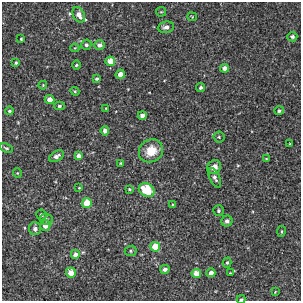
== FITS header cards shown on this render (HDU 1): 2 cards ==
NAXIS1  =                  299
NAXIS2  =                  299

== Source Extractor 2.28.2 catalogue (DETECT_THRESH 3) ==
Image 299 x 299 px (HDU 1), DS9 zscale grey, 1 PNG px = 1 image px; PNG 303 x 303 px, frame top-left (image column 1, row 299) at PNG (2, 2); each listed source drawn as its Kron ellipse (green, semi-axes under 4 px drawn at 4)
Background -0.00159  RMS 0.003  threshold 0.00887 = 3 sigma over >= 5 px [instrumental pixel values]
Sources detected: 59; all 59 listed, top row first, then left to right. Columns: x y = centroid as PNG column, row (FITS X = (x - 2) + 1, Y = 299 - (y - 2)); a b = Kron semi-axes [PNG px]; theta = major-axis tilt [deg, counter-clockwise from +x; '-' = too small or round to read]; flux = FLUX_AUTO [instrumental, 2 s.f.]
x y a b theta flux
161 12 5 4 - 0.23
79 15 8 5 -62 1.6
192 17 5 4 - 0.2
166 27 8 5 7 1
292 37 5 5 - 0.56
21 39 3 3 - 0.19
86 45 5 5 - 0.39
100 45 5 5 - 0.86
75 48 4 4 - 0.18
110 61 5 5 - 2.3
16 63 4 3 - 0.31
76 65 4 3 - 0.26
225 68 4 4 - 1.2
120 74 4 4 - 1.4
97 79 4 4 - 0.36
43 85 4 3 - 0.2
201 88 5 4 - 0.47
75 91 4 4 - 0.21
49 99 5 4 - 1.5
59 106 5 4 - 0.38
106 108 3 3 - 0.14
9 111 4 4 - 0.36
279 111 4 4 - 0.42
142 115 4 4 - 0.98
105 131 4 4 - 0.98
219 137 5 5 - 0.3
290 144 3 3 - 0.17
6 148 7 4 -21 0.3
151 151 12 11 - 3.8
56 156 8 5 29 0.86
78 156 4 4 - 1
266 158 4 2 - 0.13
121 163 3 3 - 0.24
214 167 7 6 - 1.8
17 173 5 4 - 0.23
215 178 10 5 -66 0.7
79 188 4 4 - 0.19
129 189 4 3 - 0.22
147 190 8 6 -33 7
87 203 5 5 - 4.2
173 205 3 3 - 0.26
218 211 5 5 - 0.36
41 215 5 5 - 0.52
46 219 6 5 - 0.51
227 221 5 5 - 0.74
45 225 5 5 - 1.6
35 229 6 6 - 0.95
281 231 5 3 - 0.21
155 247 5 5 - 4.5
131 251 6 5 - 0.36
75 255 5 5 - 1.2
227 263 5 4 - 0.31
165 269 4 4 - 0.67
71 273 5 5 - 2.2
196 273 5 4 - 2.4
211 273 4 4 - 0.95
230 273 3 3 - 0.15
275 292 4 2 - 0.14
241 299 4 3 - 0.25
At the frame edge (FLAGS 8, measured only in part): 1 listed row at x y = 241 299